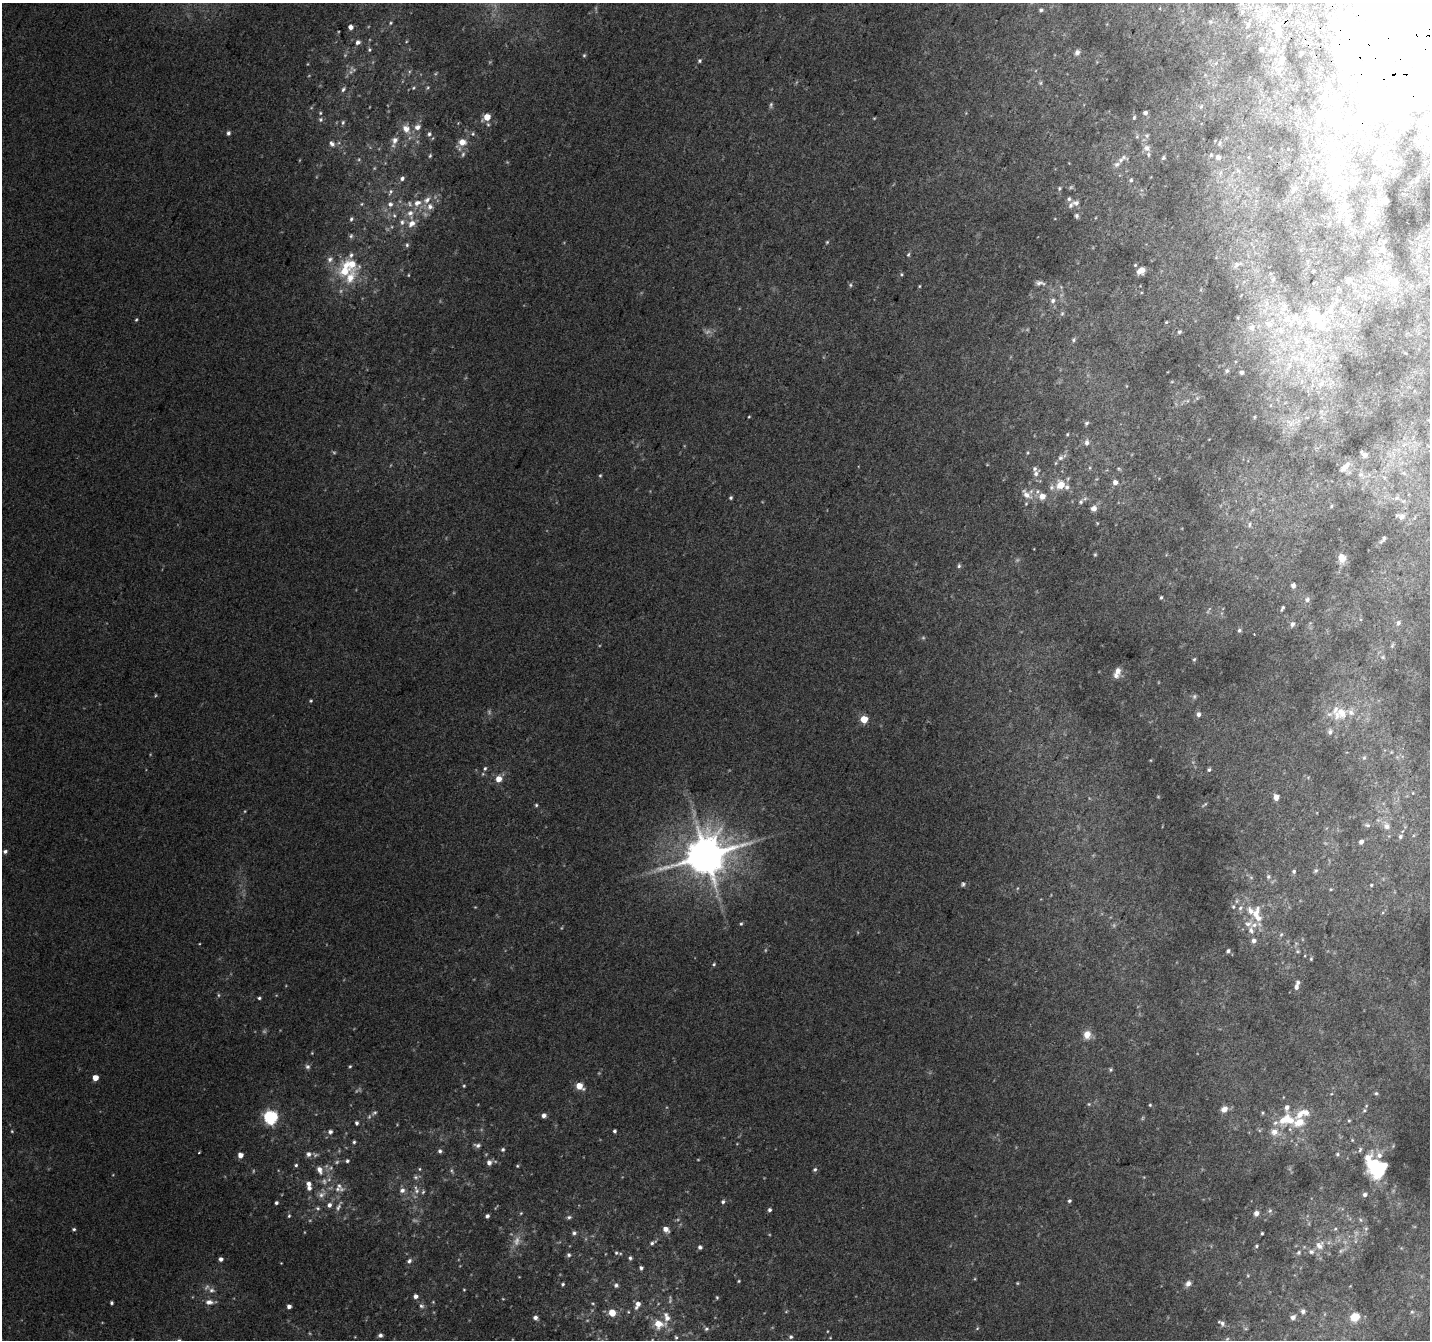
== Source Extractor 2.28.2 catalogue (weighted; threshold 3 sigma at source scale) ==
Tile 10 of 4 x 4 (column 2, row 3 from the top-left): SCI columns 1456-2883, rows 1646-2983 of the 5758 x 5899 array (HDU 1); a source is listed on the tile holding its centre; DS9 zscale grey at full resolution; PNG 1432 x 1342 px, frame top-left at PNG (2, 3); no overlay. Shown black and unused: <1% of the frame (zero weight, under 2 of 3 exposures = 2% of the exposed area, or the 3 px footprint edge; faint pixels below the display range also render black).
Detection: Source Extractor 2.28.2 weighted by HDU 2 'WHT'; one run over the whole footprint, this tile lists its part. Background 0.0817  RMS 0.014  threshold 0.0628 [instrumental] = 3 sigma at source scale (4.5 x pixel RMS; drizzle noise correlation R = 1.50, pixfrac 1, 0.0396/0.0396 arcsec/px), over >= 5 px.
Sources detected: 407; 46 too faint to see at this stretch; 7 inside a brighter object's white glare — not listed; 42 inside a brighter listed object's ellipse — not listed separately; the other 312 listed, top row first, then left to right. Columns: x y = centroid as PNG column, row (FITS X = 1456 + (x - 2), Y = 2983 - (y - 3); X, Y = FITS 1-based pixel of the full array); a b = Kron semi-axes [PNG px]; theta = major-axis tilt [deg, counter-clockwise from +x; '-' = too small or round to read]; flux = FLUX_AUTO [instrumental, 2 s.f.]
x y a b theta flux
1290 9 6 5 - 2.7
1041 10 5 4 - 3
1264 10 8 7 - 13
1412 21 121 58 -82 1500
391 23 5 4 - 1.7
1248 24 8 6 88 3.6
351 27 4 4 - 8.2
1277 27 8 7 - 12
358 42 6 5 - 4.9
1261 49 4 4 - 3.8
369 50 5 5 - 2.1
1077 52 8 6 58 4.8
1301 53 3 3 - 2.4
584 55 5 4 - 1.9
1282 60 9 6 -81 4.5
699 61 6 4 48 2.5
1278 70 10 6 -22 5.2
413 88 5 5 - 2
343 89 7 5 55 2.8
771 105 8 5 79 2.9
1201 106 6 4 47 2.1
320 113 5 4 - 1.7
1145 113 5 4 - 5
487 117 6 4 34 25
1134 117 6 4 64 2.1
321 120 6 6 - 2.7
343 122 6 4 75 2.4
488 124 6 5 - 2.4
417 127 8 7 - 8.9
406 129 13 11 -53 15
228 133 6 5 - 3.6
429 134 6 5 - 3.4
473 134 6 5 - 2.5
1147 136 7 6 - 3.3
395 140 9 7 67 8.9
462 142 7 6 - 17
1419 142 10 7 31 6.9
332 144 8 6 -60 4.7
1219 144 7 4 60 1.8
1147 148 9 8 - 7.9
463 154 9 5 79 4.1
1211 155 4 4 - 1.7
430 156 5 4 - 2
1317 156 8 7 - 4.5
1124 157 7 7 - 4.2
1218 157 4 4 - 7.1
1378 157 8 7 - 7.1
1163 158 6 5 - 2.6
1117 164 9 7 18 5.3
1331 166 41 17 44 67
402 178 6 5 - 4.5
1131 180 6 5 - 2.9
1417 180 3 3 - 2.7
1059 188 5 4 - 2.2
1294 189 14 6 48 6.3
390 192 9 5 64 3.2
1335 195 9 7 -15 8.2
1385 201 5 4 - 17
417 203 11 8 30 13
1076 203 11 7 -4 6.5
362 204 5 4 - 1.6
390 204 7 7 - 5.7
430 207 10 8 -86 8.9
1345 207 14 11 -88 17
410 214 15 9 -75 15
394 215 6 5 - 2.9
1076 216 6 5 - 2.7
351 219 5 4 - 2.5
402 222 9 8 - 6.7
1347 222 11 8 62 7.7
1330 223 6 4 70 1.8
351 236 6 6 - 2.8
827 242 4 4 - 1.7
407 245 6 5 - 2.7
1383 250 8 8 - 8.6
908 254 6 4 85 2.1
351 255 8 6 55 4.9
330 259 9 7 46 6.3
1237 264 15 7 20 6.4
1135 265 4 4 - 1.4
1380 266 15 8 -26 13
1141 271 7 5 25 13
1313 271 4 3 - 1.2
901 274 6 5 - 2
350 277 29 13 63 37
1273 279 6 5 - 2
1348 280 9 7 54 8.4
1395 282 18 11 62 18
1040 283 14 7 -8 6.5
850 285 6 5 - 2.6
919 286 4 3 - 1.3
1365 296 9 4 -81 4.1
1336 300 8 7 - 5
1053 301 8 7 - 6
1330 311 15 9 26 15
1062 313 8 5 63 2.9
1286 318 15 11 27 20
1317 318 14 8 -37 60
136 320 5 3 - 1.8
1166 322 3 3 - 2.2
1269 324 14 11 19 19
1342 326 5 5 - 2.8
1252 327 9 8 - 9.6
1327 329 10 6 40 6.8
1281 330 11 8 -61 11
1179 332 5 4 - 3
1074 340 6 5 - 2.5
1306 341 17 8 -40 18
1295 358 16 6 -17 13
1289 365 14 6 72 9.2
1227 371 6 5 - 3.1
1242 372 4 3 - 4
1172 382 5 3 - 1.4
1321 383 11 7 49 8.4
1197 398 7 4 46 2.8
1187 401 6 4 44 2.4
749 417 3 2 - 1.2
1254 417 5 3 - 1.2
1086 423 6 5 - 2.5
1290 423 9 8 - 8
1067 434 4 3 - 1.4
1087 443 8 6 85 5.5
1404 445 8 4 44 4.3
1365 455 6 5 - 6
1061 458 8 7 - 4.7
1345 467 13 5 42 8
1090 468 6 4 90 1.8
1119 469 6 3 -19 1.7
1404 473 8 6 -22 3.6
1036 474 11 7 49 6.1
1360 474 9 4 1 3.1
600 475 5 4 - 1.6
1115 482 5 5 - 8.5
1061 485 8 8 - 25
1052 487 9 7 65 5.2
1026 494 19 9 -43 15
1042 496 8 7 - 14
731 498 4 4 - 2.2
1397 498 8 6 21 4.7
1403 501 6 6 - 3.6
1081 502 8 6 46 4
1331 506 4 4 - 1.6
1094 508 7 7 - 7.4
1401 517 10 10 - 9
1249 525 8 4 84 2.7
1383 539 13 6 56 4.7
1095 555 5 4 - 1.6
1342 558 6 5 - 31
959 566 6 5 - 2.8
1293 586 4 4 - 6.1
1161 597 5 4 - 2
1307 600 8 7 - 4.5
1282 608 7 3 60 2.4
1398 623 7 6 - 3.9
1292 624 6 5 - 4.8
1239 630 5 5 - 3
1254 634 3 2 - 0.95
1392 645 7 4 70 1.9
1383 657 6 5 - 2.5
1194 659 5 4 - 1.9
1117 671 10 7 -89 8.8
155 696 5 3 - 1.5
311 701 4 4 - 1.6
1342 713 17 14 -59 25
1198 714 5 5 - 5.2
864 719 5 5 - 37
1330 732 9 6 87 4.3
1364 758 6 5 - 2.6
485 768 6 5 - 3.1
1209 770 5 4 - 2.5
498 779 6 5 - 15
1413 793 4 3 - 1
1276 797 5 5 - 12
1204 804 9 3 37 1.9
536 805 4 4 - 2
1367 825 9 5 -15 3.5
1386 826 13 9 -62 11
1400 836 6 5 - 3.2
1361 842 5 4 - 7
5 851 5 4 - 3.6
706 856 13 11 30 5400
1294 871 5 4 - 2.9
1315 871 6 5 - 2.8
1251 877 6 6 - 2.8
1268 877 7 6 - 3.7
963 884 6 5 - 2.9
1371 885 4 4 - 1.6
1331 889 4 4 - 1.5
1233 906 7 5 -76 3.2
1240 908 9 7 63 6.1
1256 913 22 10 70 23
741 924 5 4 - 1.9
1281 934 8 5 62 3.1
1254 941 6 6 - 6.5
1228 951 5 4 - 3.2
1297 951 7 5 0 2.5
1311 959 5 4 - 1.8
714 964 5 4 - 2
1296 987 7 5 85 5.4
218 995 6 4 -89 1.9
259 998 5 3 - 2.3
1087 1034 9 8 - 14
350 1066 4 3 - 1.8
307 1067 7 7 - 4
1111 1069 5 5 - 1.9
95 1078 4 4 - 15
464 1086 5 4 - 1.6
579 1086 6 5 - 22
1376 1093 5 5 - 2.1
1089 1104 5 4 - 1.5
1150 1105 4 3 - 1.5
1287 1107 17 6 -88 9.6
1224 1109 8 7 - 8.8
1364 1110 7 5 23 2.8
374 1113 9 6 24 3.9
1263 1113 5 4 - 1.7
544 1115 5 4 - 6
271 1117 6 6 - 280
1349 1121 5 4 - 1.7
1299 1122 19 12 -3 30
357 1123 5 4 - 2.9
12 1131 4 4 - 1.4
614 1131 4 3 - 2.9
330 1132 6 5 - 4.4
1274 1132 12 9 -19 13
1352 1140 5 4 - 1.5
354 1142 4 4 - 2.3
477 1145 8 5 -13 4.6
503 1149 5 5 - 2.8
1360 1150 8 5 68 2.6
440 1151 5 5 - 3.4
199 1153 4 2 - 1.1
309 1154 6 6 - 5.2
1337 1154 6 5 - 2.6
240 1155 5 5 - 9.9
347 1161 5 5 - 2.5
489 1163 7 7 - 7
296 1165 4 4 - 2.2
517 1166 5 4 - 1.5
419 1169 4 4 - 1.6
815 1169 5 4 - 2.8
1378 1169 17 15 -46 110
319 1170 10 7 -65 9.4
416 1177 7 6 - 3.2
309 1184 5 5 - 6
337 1189 9 8 - 6.7
402 1190 7 7 - 5.9
417 1191 8 8 - 6.2
321 1194 12 8 31 8.7
1365 1195 5 5 - 3.9
1069 1201 4 4 - 2.4
723 1202 5 5 - 2.9
276 1203 3 3 - 2.6
329 1205 6 5 - 5.7
339 1206 16 5 64 5.8
318 1208 6 5 - 2.4
769 1210 4 4 - 3.3
1270 1211 6 5 - 2.5
521 1213 5 3 - 1.4
1256 1213 6 6 - 6
289 1216 5 4 - 1.8
487 1216 4 4 - 3.1
569 1217 7 5 22 3
74 1229 5 4 - 2.3
666 1229 6 5 - 10
1335 1229 5 4 - 1.8
1366 1229 6 5 - 2.2
574 1233 6 5 - 3.6
1262 1233 3 3 - 1.6
652 1243 7 6 - 3.4
1319 1245 13 11 58 13
1256 1246 4 3 - 2
700 1247 4 4 - 4.1
1341 1251 8 5 29 3.3
1299 1252 7 6 - 2.9
616 1253 6 6 - 2.8
569 1255 6 5 - 3
630 1258 5 5 - 2.6
221 1259 4 4 - 4.9
409 1261 8 5 46 4.1
281 1263 3 3 - 0.84
641 1268 5 4 - 2.9
739 1281 3 3 - 1.4
1188 1283 8 6 43 6.5
563 1284 4 4 - 2.4
616 1285 6 6 - 3.2
212 1290 9 7 0 5
464 1290 3 3 - 1.2
416 1296 5 5 - 5.9
717 1297 4 3 - 1.7
209 1302 12 7 -2 8.2
433 1302 4 4 - 1.2
111 1303 4 3 - 2.6
593 1303 5 3 - 1.4
638 1305 10 5 64 9
289 1306 4 4 - 5.5
421 1306 7 6 - 4
1303 1311 7 6 - 4.5
1412 1312 6 5 - 2.3
612 1313 6 6 - 19
1293 1317 6 5 - 6.6
1355 1317 9 7 36 28
535 1318 6 5 - 6.1
1222 1323 10 5 -33 4.7
659 1324 14 10 -9 23
977 1328 5 4 - 1.6
706 1329 6 6 - 2.8
380 1335 5 5 - 4.3
676 1337 6 5 - 2.5
791 1337 5 5 - 3.1
1227 1339 7 4 44 2.2
179 1340 6 5 - 2.6
Overlapping masked pixels (flux is a lower limit): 1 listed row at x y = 1412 21
Isophote crosses this tile's border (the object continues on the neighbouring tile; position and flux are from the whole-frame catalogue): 2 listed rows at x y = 1412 21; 179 1340